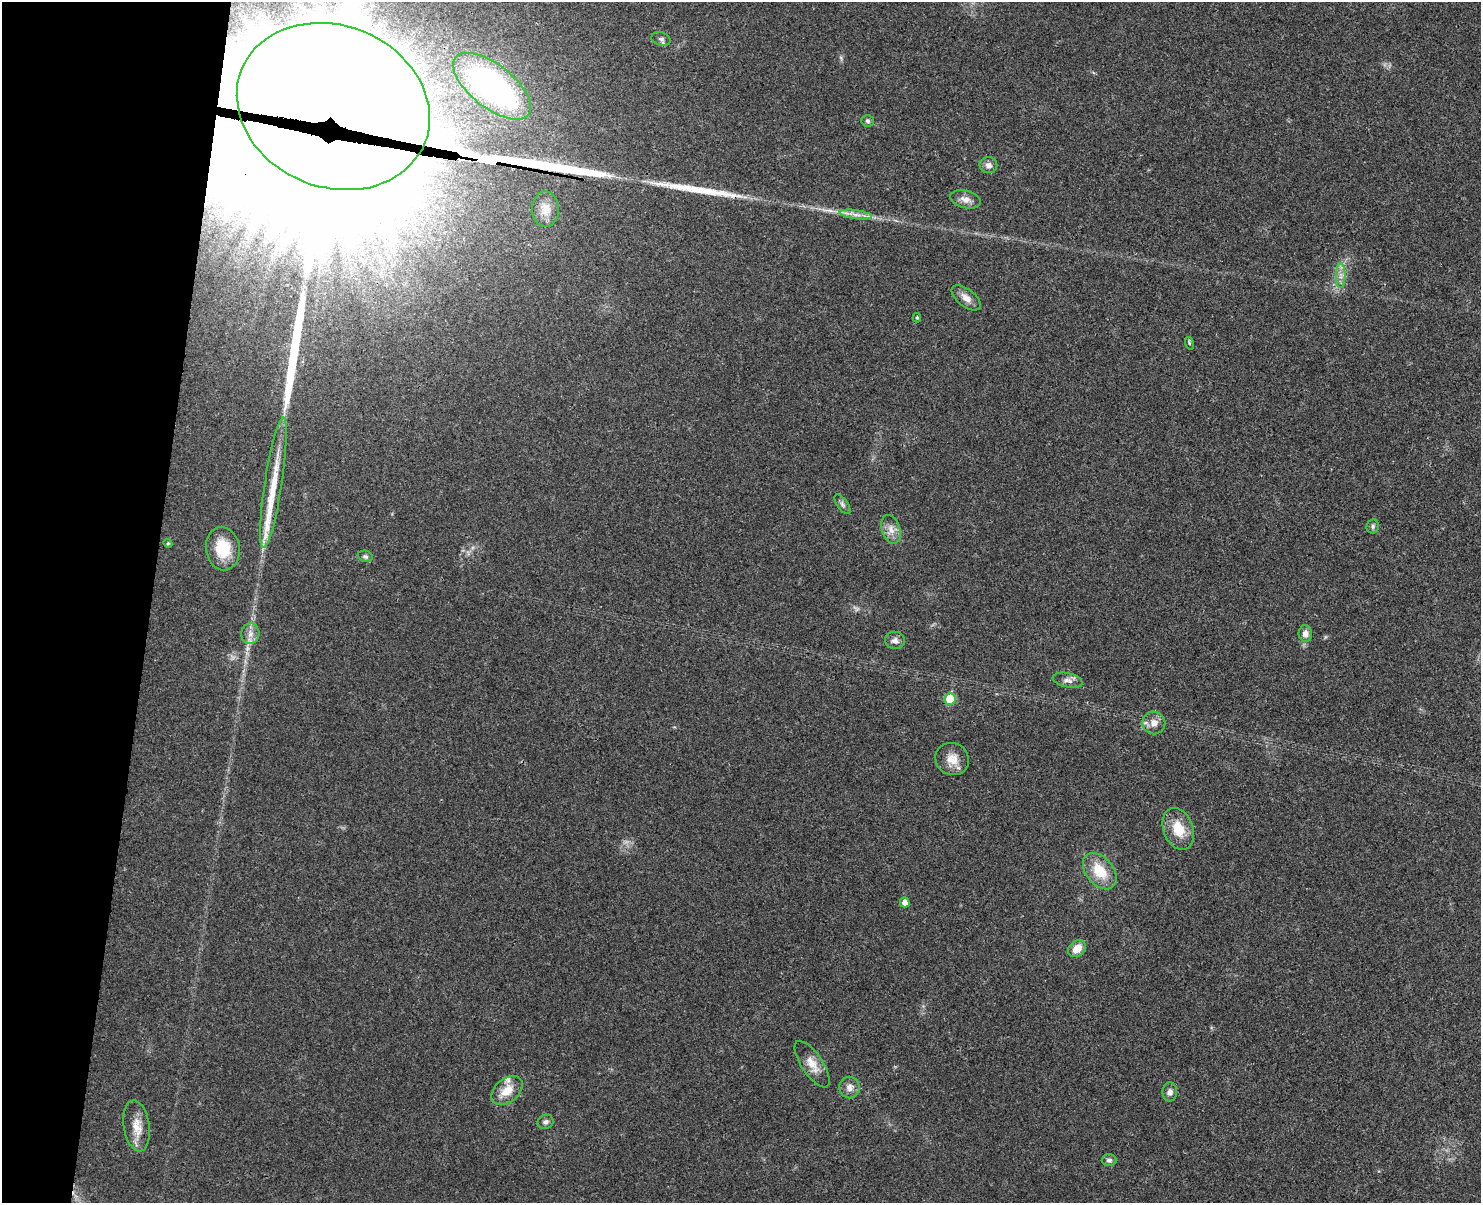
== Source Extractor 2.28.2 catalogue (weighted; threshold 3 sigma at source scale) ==
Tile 7 of 3 x 4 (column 1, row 3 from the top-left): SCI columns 170-1648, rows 1218-2418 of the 4893 x 4832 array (HDU 1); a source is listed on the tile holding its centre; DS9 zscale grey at full resolution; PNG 1483 x 1205 px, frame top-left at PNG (2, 2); each listed source drawn as its Kron ellipse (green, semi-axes under 4 px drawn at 4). Shown black and unused: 10% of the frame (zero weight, under 3 of 4 exposures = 6% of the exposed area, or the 3 px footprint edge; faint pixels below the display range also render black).
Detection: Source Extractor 2.28.2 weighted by HDU 2 'WHT'; one run over the whole footprint, this tile lists its part. Background 0.0307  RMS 0.0048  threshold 0.0214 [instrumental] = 3 sigma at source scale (4.5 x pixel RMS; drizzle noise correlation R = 1.50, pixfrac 1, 0.05/0.05 arcsec/px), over >= 5 px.
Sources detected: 43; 3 long thin detections or spike segments (spike, bleed or trail) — neither listed nor drawn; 3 inside a brighter listed object's ellipse — not listed separately; the other 37 listed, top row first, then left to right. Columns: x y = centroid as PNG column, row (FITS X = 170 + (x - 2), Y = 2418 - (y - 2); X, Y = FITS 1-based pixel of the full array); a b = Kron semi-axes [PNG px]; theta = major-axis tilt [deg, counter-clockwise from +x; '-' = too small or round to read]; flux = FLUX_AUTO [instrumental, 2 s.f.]
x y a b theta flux
661 39 10 6 -17 1.4
492 86 46 21 -38 120
333 106 99 81 -22 19000
867 121 6 6 - 1.1
988 165 9 8 - 2.3
965 199 15 8 -14 3.5
545 209 17 13 -88 5.6
856 215 16 4 -7 3.1
1341 276 12 5 90 2.4
966 298 17 8 -39 3.8
917 318 5 3 - 0.71
1189 343 6 4 -72 0.62
273 483 66 8 81 18
842 504 11 5 -54 1.4
1373 526 7 6 - 1.1
891 529 15 9 -72 4.1
168 543 4 4 - 0.59
223 548 22 17 -81 14
365 556 7 5 -13 1
250 634 10 9 - 3.1
1305 634 8 6 -86 2.9
895 640 10 8 -9 2.2
1068 680 15 7 -12 2.5
950 699 6 5 - 16
1154 723 11 11 - 4
952 759 17 16 - 6.4
1178 829 22 14 -69 11
1100 871 21 13 -51 12
905 902 5 5 - 3.1
1077 949 10 7 40 5.6
812 1064 27 10 -56 6.2
849 1087 11 10 - 3.1
507 1090 18 11 39 7.8
1170 1092 9 7 89 2
545 1122 8 7 - 1.5
137 1126 25 13 -81 7.5
1109 1160 7 6 - 1.3
Overlapping masked pixels (flux is a lower limit): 1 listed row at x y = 333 106
Isophote crosses this tile's border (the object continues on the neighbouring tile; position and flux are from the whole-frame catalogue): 1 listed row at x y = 333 106